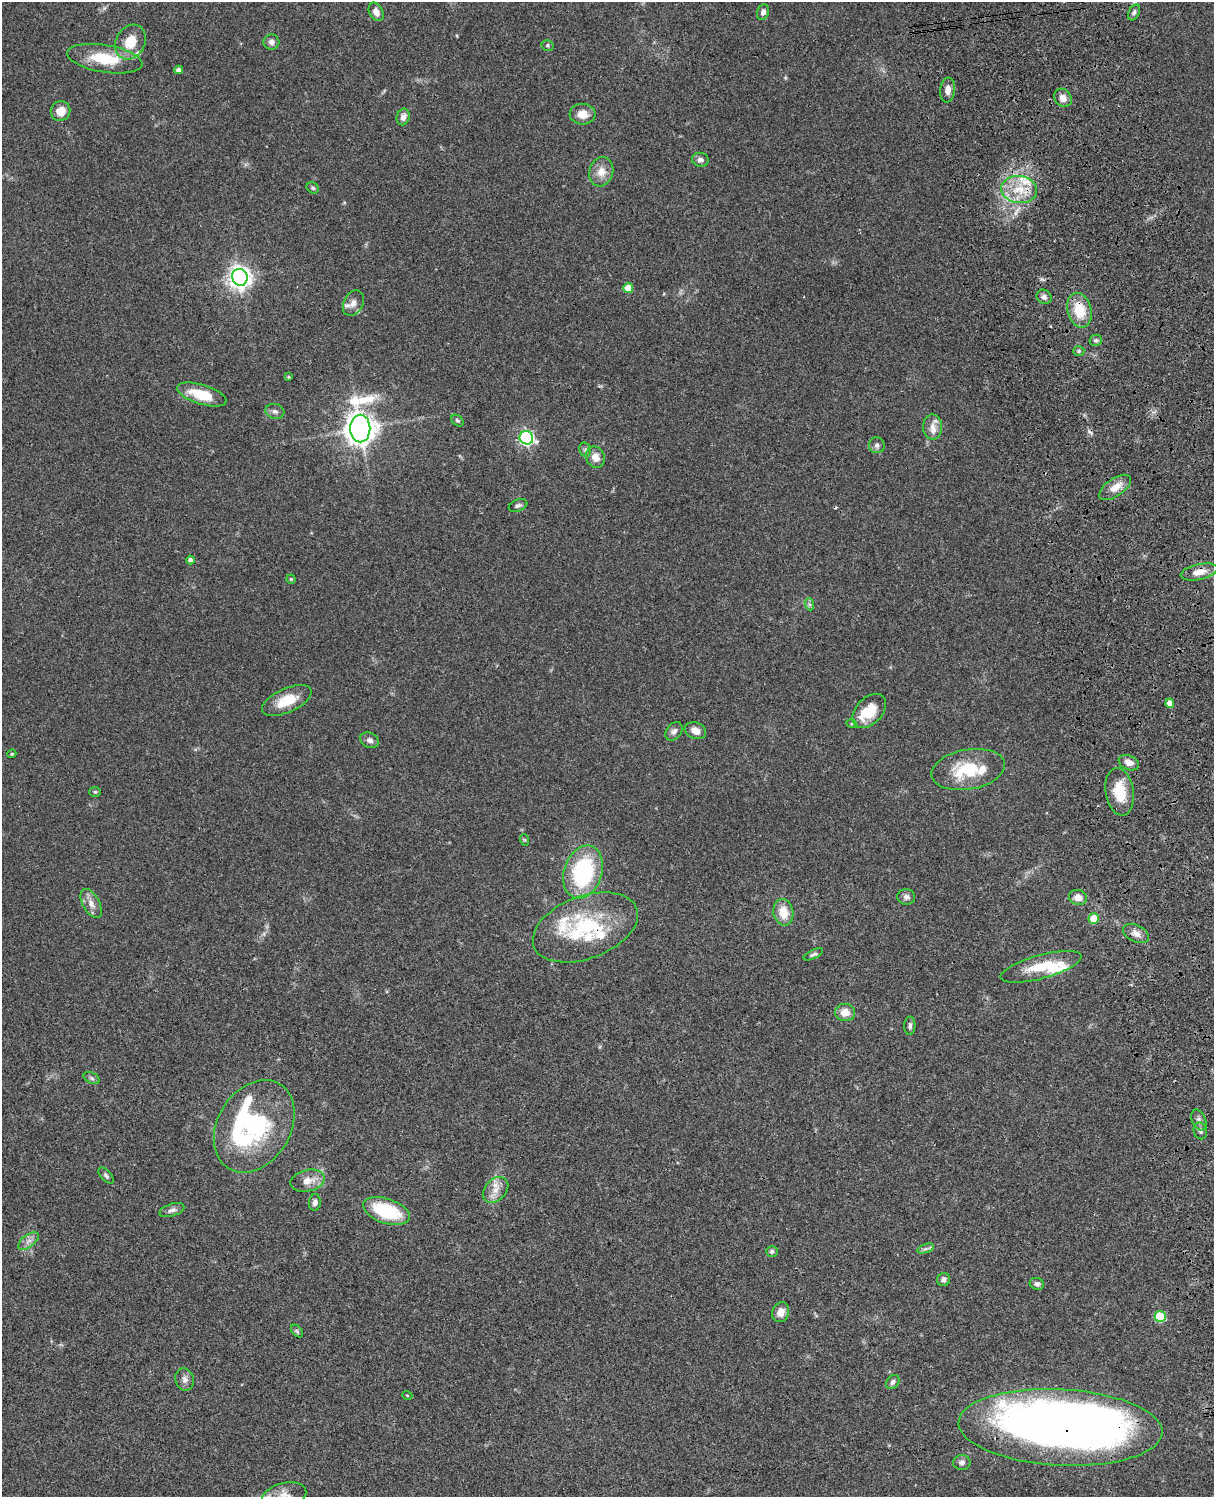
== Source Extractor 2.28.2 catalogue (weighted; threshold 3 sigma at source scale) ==
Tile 6 of 4 x 3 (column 2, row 2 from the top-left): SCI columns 1333-2544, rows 1774-3268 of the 5086 x 4928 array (HDU 1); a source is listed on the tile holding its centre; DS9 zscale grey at full resolution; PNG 1216 x 1499 px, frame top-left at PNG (2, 2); each listed source drawn as its Kron ellipse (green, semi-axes under 4 px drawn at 4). Shown black and unused: <1% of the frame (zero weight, under 3 of 4 exposures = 6% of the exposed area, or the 3 px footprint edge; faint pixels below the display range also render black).
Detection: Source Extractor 2.28.2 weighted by HDU 2 'WHT'; one run over the whole footprint, this tile lists its part. Background 0.0782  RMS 0.0058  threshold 0.026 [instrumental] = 3 sigma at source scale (4.5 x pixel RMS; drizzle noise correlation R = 1.50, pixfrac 1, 0.05/0.05 arcsec/px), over >= 5 px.
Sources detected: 105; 3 inside a brighter object's white glare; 2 cosmic-ray / hot-pixel residue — neither listed nor drawn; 11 inside a brighter listed object's ellipse — not listed separately; the other 89 listed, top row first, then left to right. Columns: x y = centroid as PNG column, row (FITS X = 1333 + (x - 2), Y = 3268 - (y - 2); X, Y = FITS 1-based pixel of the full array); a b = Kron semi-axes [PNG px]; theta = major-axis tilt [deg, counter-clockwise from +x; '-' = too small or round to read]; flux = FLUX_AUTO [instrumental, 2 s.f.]
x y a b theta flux
376 12 10 6 -62 3.7
763 12 8 5 68 2
1134 12 8 5 63 1.5
131 42 18 14 62 12
271 42 8 7 - 2.5
548 45 6 5 - 1
105 59 38 13 -9 23
179 70 4 4 - 2.7
948 90 12 7 84 3.7
1063 98 10 8 -50 4.1
60 111 10 9 - 7
582 114 13 10 -4 5.9
403 117 8 6 77 2.7
700 160 8 7 - 2.2
601 172 15 12 74 6.7
313 188 6 5 - 0.99
1019 189 18 13 -6 14
240 277 8 7 - 420
628 288 5 5 - 11
1044 297 8 7 - 2.4
353 303 13 9 63 3.9
1079 310 17 12 -74 15
1096 340 6 5 - 1.2
1079 351 5 5 - 1.2
288 377 3 3 - 0.57
202 395 26 9 -17 16
275 411 9 7 -14 2
457 421 7 5 -39 1.1
932 427 12 9 -88 3.9
360 428 14 10 -90 780
526 438 7 6 - 130
877 445 8 8 - 2.1
585 450 7 5 -69 1.2
595 457 11 9 -66 5.3
1115 487 18 8 34 6.7
518 505 9 5 19 1.6
190 560 4 4 - 1.7
1199 572 19 7 12 6.3
291 579 4 4 - 0.74
809 604 6 4 -71 1.1
287 700 27 12 24 13
1170 703 4 4 - 5.1
869 711 20 13 46 14
852 724 5 3 - 0.57
674 731 10 7 53 2.3
695 731 11 8 -20 4.6
369 740 10 7 -27 2.4
12 754 4 3 - 0.68
1129 763 10 7 -24 4.2
968 770 37 20 10 27
95 792 6 5 - 0.92
1120 792 24 14 -80 16
525 840 6 3 -71 0.64
583 872 27 19 72 60
906 897 9 7 -6 2.2
1078 897 9 7 -16 4.7
91 903 16 8 -61 4.5
783 912 13 10 -79 9.3
1094 919 5 5 - 12
585 927 55 31 20 50
1136 933 14 8 -26 3.9
813 954 10 4 26 1.4
1041 967 42 12 15 17
845 1012 10 8 1 6.2
910 1026 9 5 88 1.5
92 1078 8 5 -28 1.3
1199 1120 11 6 -67 2.1
254 1126 49 36 59 65
1200 1131 8 6 -75 1.6
106 1175 10 5 -48 1.4
308 1181 17 10 13 6.6
495 1190 15 10 46 6.2
315 1202 8 6 84 2.4
172 1210 13 6 18 2.2
386 1211 24 12 -18 32
28 1241 12 6 37 2.8
925 1249 8 4 19 1.4
772 1251 5 5 - 1.3
944 1279 7 6 - 2.2
1037 1284 7 6 - 1.7
780 1312 10 8 66 4.7
1160 1316 5 5 - 28
297 1331 7 4 -46 1
185 1379 11 9 -75 3
893 1382 7 6 - 1.6
407 1395 5 3 - 0.44
1060 1427 102 38 -3 570
962 1462 8 7 - 2.3
284 1496 22 12 14 7.3
Overlapping masked pixels (flux is a lower limit): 4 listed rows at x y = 1019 189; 1079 310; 585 927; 1060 1427
Isophote crosses this tile's border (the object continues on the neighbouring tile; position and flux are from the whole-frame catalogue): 1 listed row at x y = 284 1496